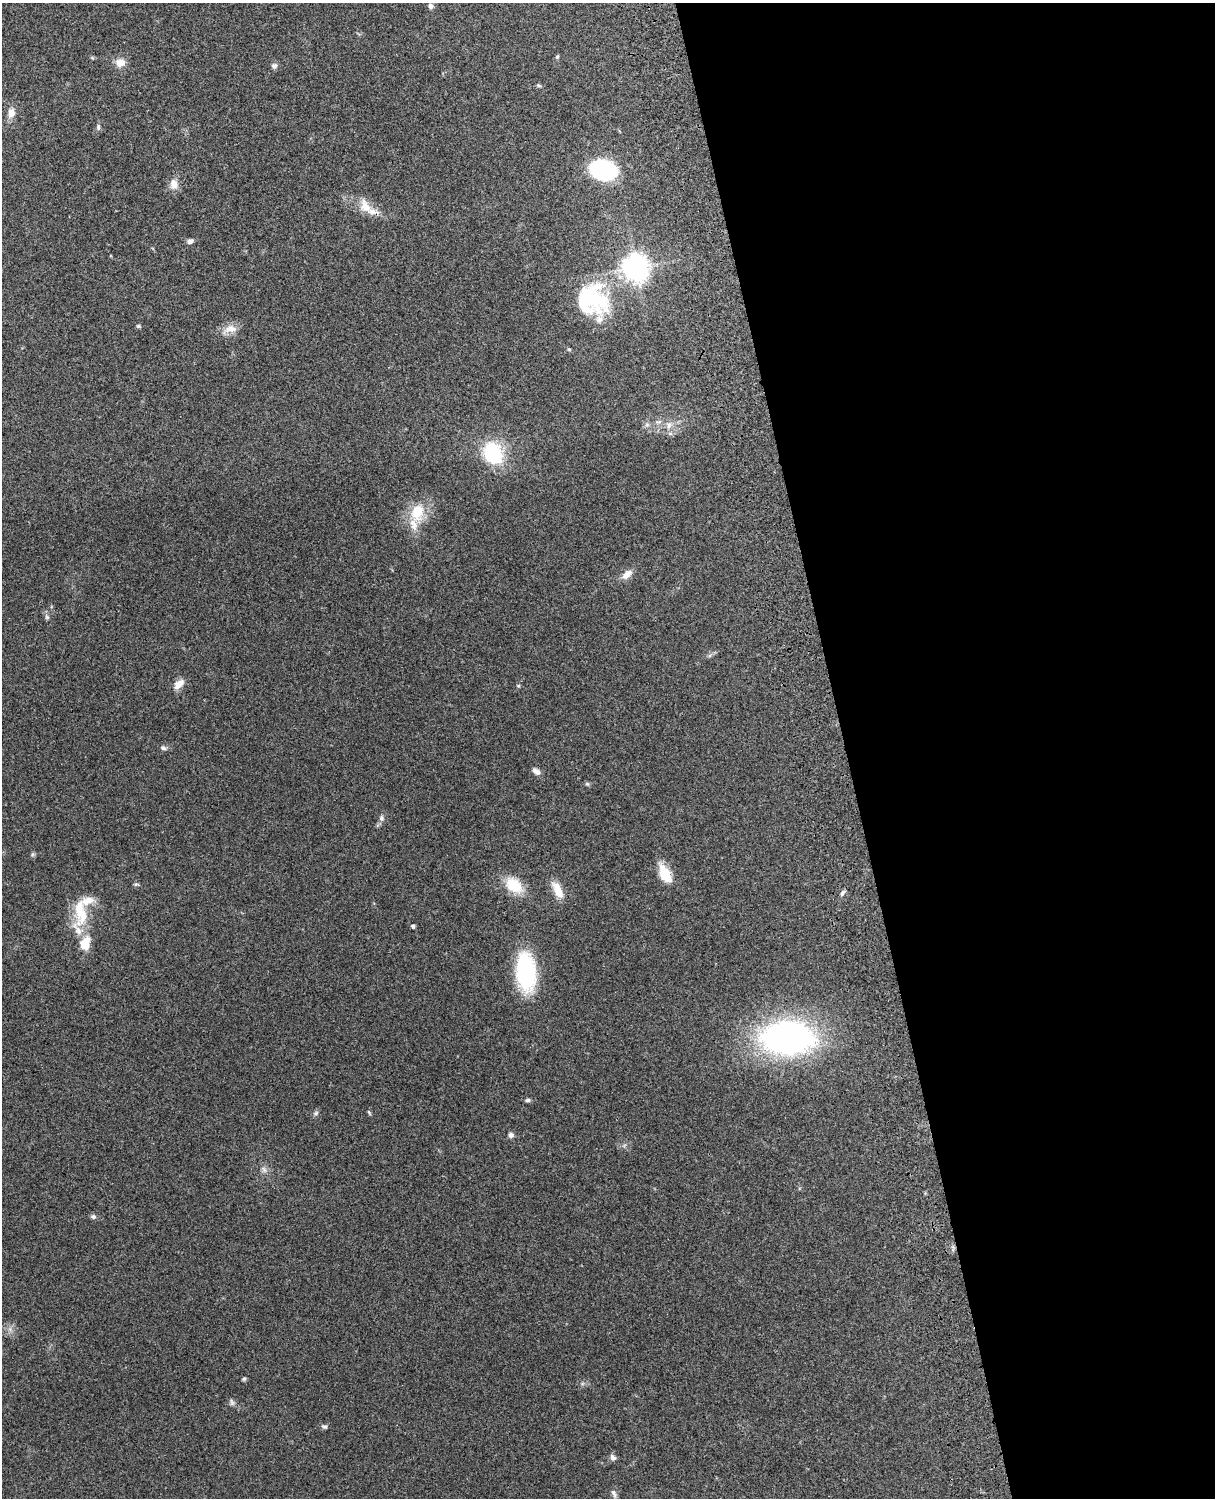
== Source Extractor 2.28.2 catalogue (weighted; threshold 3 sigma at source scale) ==
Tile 8 of 4 x 3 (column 4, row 2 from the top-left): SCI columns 3757-4969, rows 1661-3156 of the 5089 x 4930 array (HDU 1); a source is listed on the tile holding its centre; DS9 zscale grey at full resolution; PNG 1217 x 1500 px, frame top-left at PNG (2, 3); no overlay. Shown black and unused: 31% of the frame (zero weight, under 3 of 4 exposures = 6% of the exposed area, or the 3 px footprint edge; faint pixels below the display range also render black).
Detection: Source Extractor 2.28.2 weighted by HDU 2 'WHT'; one run over the whole footprint, this tile lists its part. Background 0.221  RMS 0.0084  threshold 0.0377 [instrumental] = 3 sigma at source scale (4.5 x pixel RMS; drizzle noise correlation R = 1.50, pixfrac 1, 0.05/0.05 arcsec/px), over >= 5 px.
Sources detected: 53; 2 inside a brighter object's white glare — not listed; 4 inside a brighter listed object's ellipse — not listed separately; the other 47 listed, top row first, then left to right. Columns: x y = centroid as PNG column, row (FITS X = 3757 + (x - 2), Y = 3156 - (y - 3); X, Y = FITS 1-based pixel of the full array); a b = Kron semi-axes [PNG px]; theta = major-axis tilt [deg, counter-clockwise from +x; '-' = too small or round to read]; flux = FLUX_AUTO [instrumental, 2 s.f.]
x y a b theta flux
431 6 6 6 - 2.2
557 57 6 4 74 1.3
120 62 11 9 2 8
274 66 8 7 - 2.4
539 85 7 3 -19 1.1
11 113 12 9 79 6.4
98 127 8 5 -90 1.8
603 170 16 12 -13 130
174 184 13 11 -80 7
365 206 22 13 -62 13
190 241 7 5 20 2.9
636 267 10 9 - 710
584 300 66 44 70 65
138 326 5 4 - 1.1
230 329 22 11 15 8.5
658 422 11 4 5 2.4
669 425 10 7 89 4.5
493 453 21 16 -68 56
417 512 20 14 82 23
627 574 14 8 41 6.8
47 617 6 5 - 1.5
179 684 14 8 42 7.8
163 748 8 6 -20 2.2
536 771 11 7 -40 3.6
587 784 5 5 - 1.3
381 818 9 7 -82 2.7
33 854 6 5 - 1.3
665 874 24 11 -63 18
136 884 6 5 - 1.3
514 885 19 13 -38 26
558 890 24 10 -63 12
842 893 9 4 55 2
81 912 38 16 -84 30
413 926 4 4 - 2.1
526 972 27 14 -86 120
787 1038 50 30 -2 270
528 1100 7 4 2 1.8
369 1112 7 4 -62 1.1
316 1113 6 6 - 1.7
511 1135 6 6 - 2.8
264 1170 9 6 -63 3
93 1217 7 6 - 2
244 1379 5 4 - 1.2
232 1402 9 6 -79 2
325 1426 8 6 -14 1.7
613 1458 9 7 -42 2.9
614 1493 12 5 -67 2.7